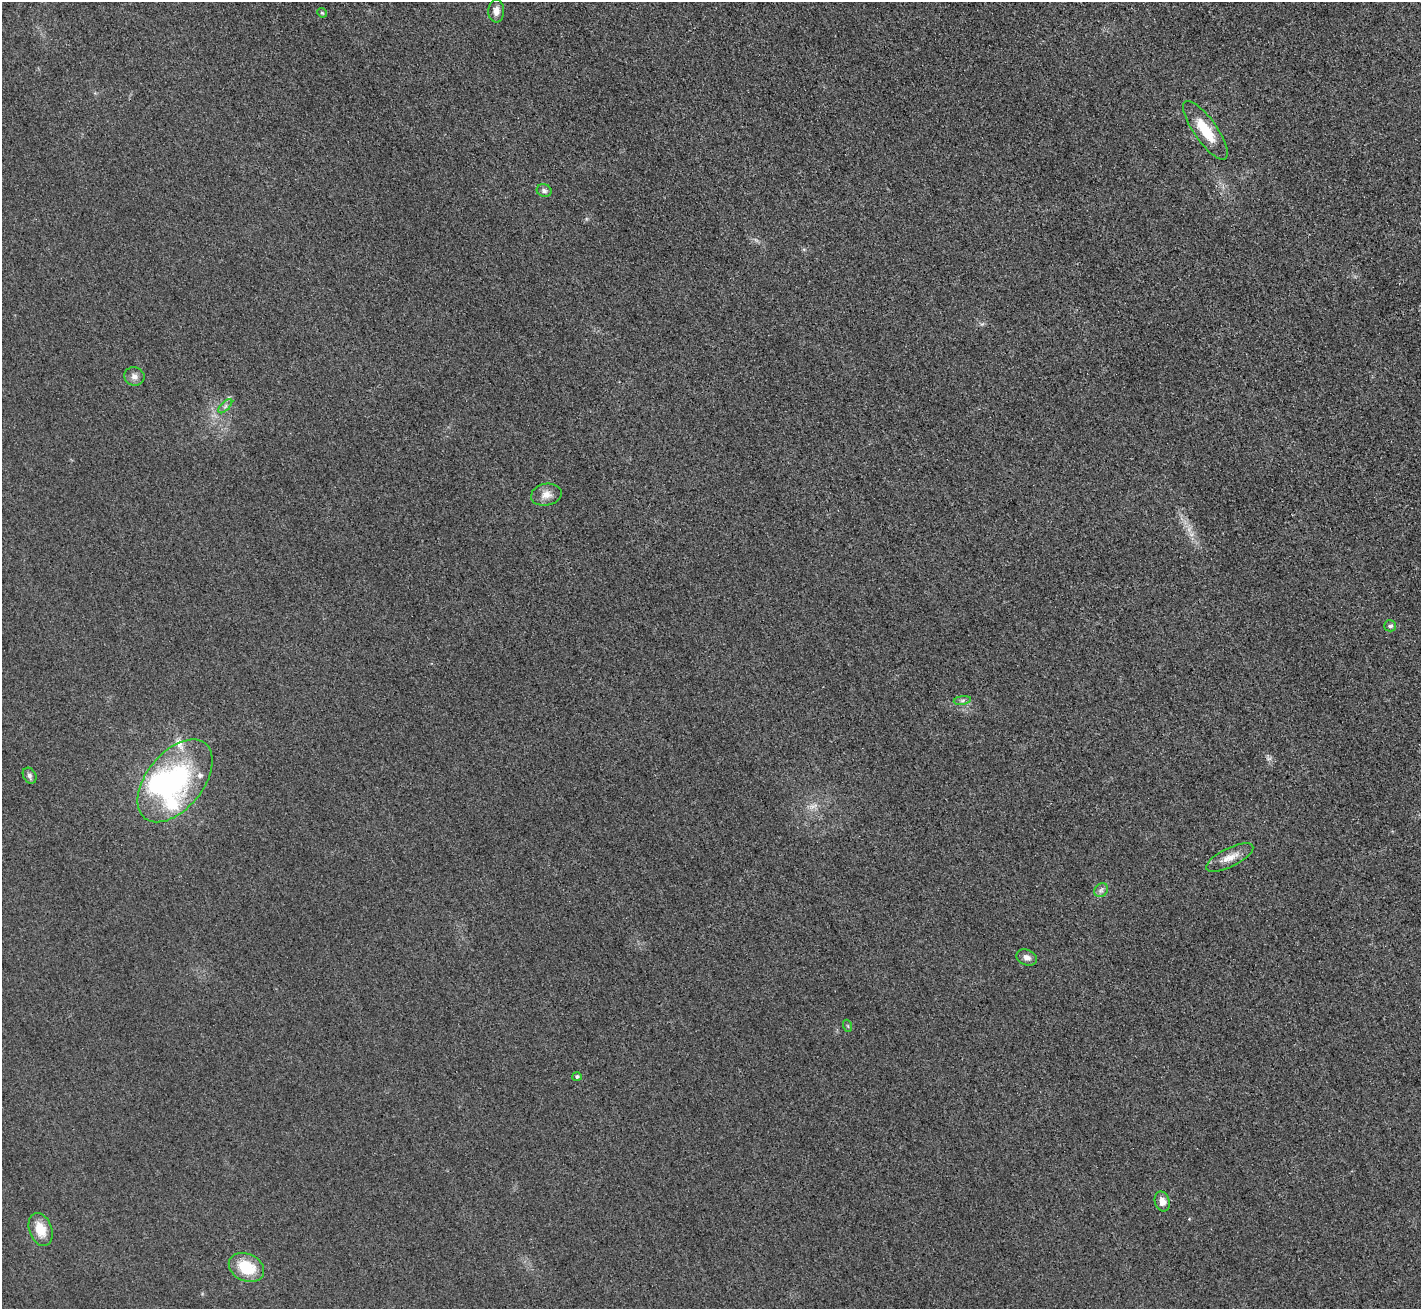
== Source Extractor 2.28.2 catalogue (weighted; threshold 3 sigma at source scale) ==
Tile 10 of 4 x 4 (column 2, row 3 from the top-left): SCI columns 1440-2858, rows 1480-2786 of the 5720 x 5713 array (HDU 1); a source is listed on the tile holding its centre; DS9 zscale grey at full resolution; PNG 1423 x 1311 px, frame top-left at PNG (2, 2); each listed source drawn as its Kron ellipse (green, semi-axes under 4 px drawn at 4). Shown black and unused: <1% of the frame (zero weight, under 3 of 4 exposures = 2% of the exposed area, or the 3 px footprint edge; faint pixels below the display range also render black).
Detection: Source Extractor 2.28.2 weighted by HDU 2 'WHT'; one run over the whole footprint, this tile lists its part. Background 0.0237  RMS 0.0059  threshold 0.0264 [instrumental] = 3 sigma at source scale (4.5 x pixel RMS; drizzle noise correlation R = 1.50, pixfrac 1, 0.05/0.05 arcsec/px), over >= 5 px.
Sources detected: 24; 1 too faint to see at this stretch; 1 inside a brighter object's white glare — neither listed nor drawn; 3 inside a brighter listed object's ellipse — not listed separately; the other 19 listed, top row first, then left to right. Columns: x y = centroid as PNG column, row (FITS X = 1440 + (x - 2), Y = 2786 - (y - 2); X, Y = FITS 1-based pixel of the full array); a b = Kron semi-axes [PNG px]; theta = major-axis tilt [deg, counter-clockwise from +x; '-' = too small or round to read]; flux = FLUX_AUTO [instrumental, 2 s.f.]
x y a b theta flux
496 11 11 8 88 4.2
322 13 5 4 - 0.7
1205 130 35 11 -55 18
544 191 7 6 - 1.8
134 376 10 9 - 3.2
225 406 9 3 45 1.2
546 495 15 11 11 5.4
1390 626 6 5 - 1.8
962 700 9 4 9 1.5
30 776 8 6 -59 1.7
175 781 48 28 51 91
1230 858 26 9 27 7
1101 890 7 6 - 1.7
1027 958 10 7 -23 3.1
848 1026 6 4 -71 0.75
577 1076 5 4 - 1.3
1162 1201 10 7 -76 4.2
41 1229 17 11 -71 11
246 1267 18 13 -25 19